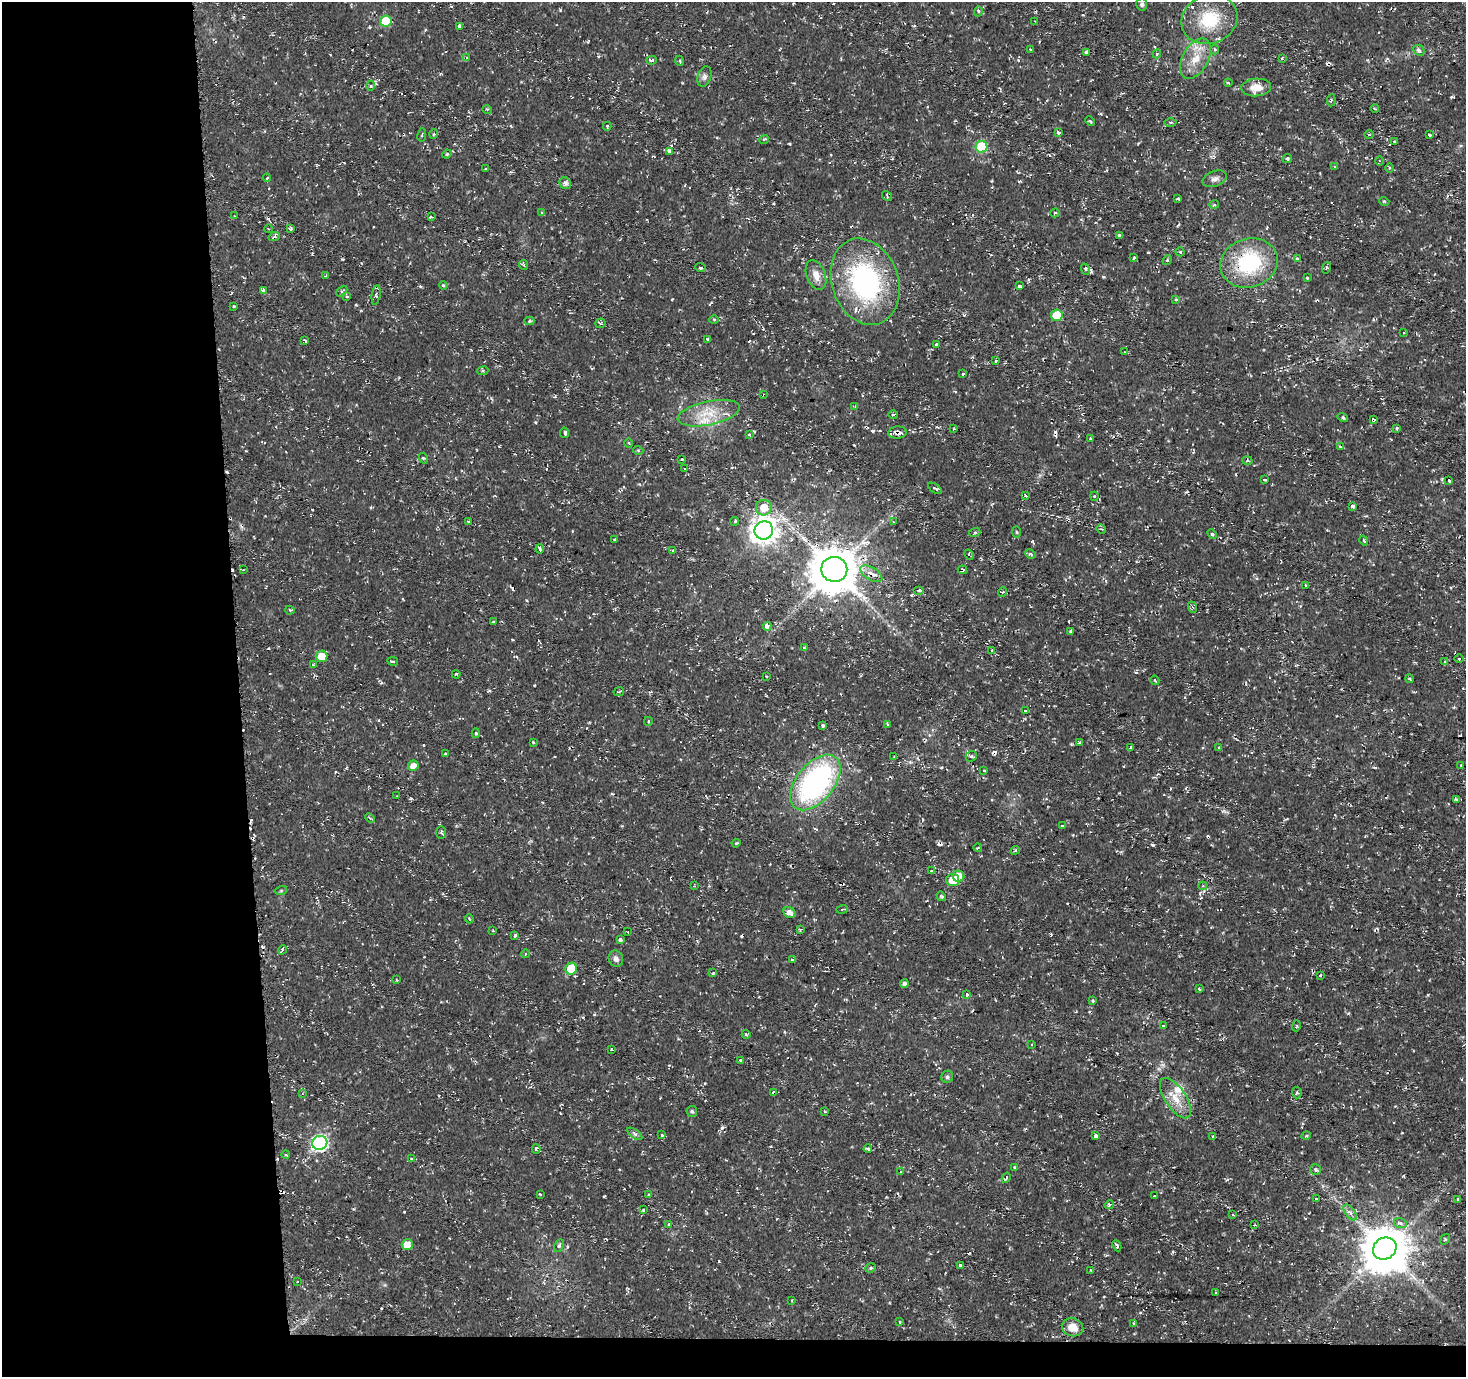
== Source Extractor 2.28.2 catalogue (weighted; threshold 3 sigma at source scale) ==
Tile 7 of 3 x 3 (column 1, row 3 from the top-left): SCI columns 1-1464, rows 1-1375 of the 4395 x 4126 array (HDU 1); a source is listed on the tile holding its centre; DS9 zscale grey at full resolution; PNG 1468 x 1379 px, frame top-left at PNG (2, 2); each listed source drawn as its Kron ellipse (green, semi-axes under 4 px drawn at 4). Shown black and unused: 18% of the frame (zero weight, under 2 of 3 exposures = <1% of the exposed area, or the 3 px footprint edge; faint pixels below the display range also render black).
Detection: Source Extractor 2.28.2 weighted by HDU 2 'WHT'; one run over the whole footprint, this tile lists its part. Background 0.00547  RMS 0.0031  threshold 0.0141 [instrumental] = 3 sigma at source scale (4.5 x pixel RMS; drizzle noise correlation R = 1.50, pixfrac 1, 0.0396/0.0396 arcsec/px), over >= 5 px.
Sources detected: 305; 1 inside a brighter object's white glare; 43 cosmic-ray / hot-pixel residue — neither listed nor drawn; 4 inside a brighter listed object's ellipse — not listed separately; the other 257 listed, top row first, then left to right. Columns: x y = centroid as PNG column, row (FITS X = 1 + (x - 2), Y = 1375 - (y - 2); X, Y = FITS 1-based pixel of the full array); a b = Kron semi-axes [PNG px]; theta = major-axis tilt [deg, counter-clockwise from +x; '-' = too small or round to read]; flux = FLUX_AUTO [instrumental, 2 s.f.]
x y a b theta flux
1142 4 6 5 - 0.7
978 11 5 4 - 0.52
1209 19 29 24 22 14
386 21 6 5 - 12
1035 21 3 2 - 0.48
460 27 3 3 - 24
1031 50 3 3 - 2.1
1215 50 5 4 - 0.59
1419 50 6 5 - 0.99
1087 52 4 3 - 1.2
1157 54 4 4 - 0.4
466 58 4 3 - 0.51
1195 59 22 13 61 5.9
1282 59 4 3 - 1
651 60 5 3 - 0.65
680 61 5 3 - 0.33
704 76 10 6 72 1.1
1228 83 4 3 - 0.29
371 86 5 3 - 0.33
1256 87 15 9 4 4.2
1331 100 6 3 83 0.52
487 109 5 3 - 0.28
1375 109 4 3 - 0.25
1090 121 5 3 - 0.42
1170 123 6 3 -1 0.36
607 126 4 3 - 0.35
1058 133 4 3 - 1.7
434 134 4 4 - 0.42
422 135 7 3 81 0.37
1369 135 5 3 - 0.29
1429 135 4 3 - 1.2
764 139 5 3 - 0.33
1394 141 3 3 - 1.7
982 147 6 6 - 18
670 151 4 3 - 7.2
447 154 5 3 - 0.34
1287 159 5 4 - 0.55
1379 161 4 3 - 0.35
1334 166 3 3 - 0.39
1389 168 5 3 - 0.36
486 169 3 3 - 0.4
267 178 4 3 - 0.38
1215 179 12 7 21 1.4
565 183 6 5 - 1.1
887 196 5 3 - 0.46
1178 199 3 3 - 0.67
1384 201 5 3 - 0.28
1214 205 5 3 - 0.46
542 213 3 3 - 0.91
1055 213 5 2 - 0.25
235 216 3 2 - 0.2
431 217 4 2 - 2.7
269 229 4 3 - 0.24
291 229 3 3 - 1.1
1119 235 4 3 - 3.6
274 237 5 3 - 0.47
1180 252 4 4 - 0.53
1133 258 3 3 - 4
1298 259 4 3 - 1.7
1167 260 5 4 - 0.45
1249 263 29 24 18 24
523 265 5 4 - 0.43
701 267 5 3 - 0.49
1326 268 6 3 72 0.38
1085 269 5 3 - 0.45
816 275 16 9 -68 2.9
326 276 3 3 - 0.34
1307 278 3 3 - 0.25
865 282 44 33 -71 52
443 285 4 3 - 0.3
1019 286 3 3 - 8.4
263 290 4 3 - 0.9
342 291 6 3 45 0.39
376 295 10 4 81 0.54
347 297 4 3 - 0.34
1176 300 4 4 - 0.51
233 306 3 2 - 0.45
1057 315 6 5 - 7.1
714 320 5 4 - 0.41
529 321 5 4 - 0.37
600 323 5 4 - 0.4
1404 333 3 3 - 0.68
708 339 3 3 - 2
304 340 4 3 - 0.82
937 345 3 3 - 2.6
1124 352 4 3 - 0.31
995 361 3 2 - 0.64
483 371 5 3 - 0.41
963 374 3 3 - 0.42
764 395 4 2 - 0.28
855 406 4 3 - 0.32
709 413 32 12 12 7.8
893 415 5 3 - 0.43
1343 417 5 4 - 0.67
1374 420 4 3 - 3.4
954 429 3 2 - 0.27
1397 429 3 3 - 1.7
898 432 9 6 4 1.7
564 433 5 3 - 0.74
749 435 3 3 - 0.66
1091 438 4 3 - 0.48
629 443 5 3 - 0.35
1340 446 4 3 - 0.54
638 450 5 3 - 0.31
423 458 5 3 - 0.34
682 459 3 3 - 0.22
1247 460 5 4 - 0.44
685 469 3 3 - 0.9
1265 480 3 3 - 0.57
1449 481 3 3 - 2.8
935 488 8 2 -33 0.51
1025 496 3 3 - 0.72
1094 496 4 3 - 0.27
1352 506 3 3 - 2.7
764 508 8 7 - 4.7
735 521 4 3 - 0.58
469 522 4 3 - 0.26
893 522 4 3 - 0.36
1101 529 5 3 - 0.33
764 530 9 9 - 320
975 532 5 3 - 0.35
1016 532 6 4 -88 0.36
1212 534 5 3 - 0.38
615 540 3 3 - 0.4
1364 541 5 3 - 0.43
540 549 4 3 - 1.1
673 551 3 3 - 1.3
1031 554 6 4 -24 0.56
969 555 5 4 - 0.53
834 569 13 12 - 1200
243 570 3 3 - 0.32
962 570 4 4 - 2.1
871 574 12 6 -32 2.8
1305 585 4 3 - 0.38
919 590 5 3 - 0.47
1003 592 5 3 - 0.32
1192 607 6 3 -70 0.44
290 610 4 3 - 0.34
493 622 3 2 - 0.29
767 626 4 4 - 1.3
1071 632 4 3 - 0.52
804 648 3 3 - 0.29
992 651 4 3 - 0.35
321 656 6 5 - 4.9
1459 659 5 3 - 0.28
393 661 5 3 - 0.4
1445 661 4 3 - 0.47
313 665 4 3 - 0.43
456 674 4 3 - 0.32
766 676 3 2 - 0.26
1410 679 4 3 - 0.36
1155 680 5 3 - 0.35
619 692 5 2 - 0.27
1025 711 4 3 - 2.1
648 721 4 3 - 0.43
888 724 3 3 - 0.36
823 726 3 3 - 3.1
476 733 5 4 - 0.4
533 742 3 2 - 0.27
1080 742 4 3 - 0.42
1131 747 3 3 - 0.54
1219 747 3 3 - 0.76
445 754 3 3 - 0.36
894 756 4 2 - 0.31
971 756 6 5 - 0.58
1461 765 2 2 - 0.2
413 766 5 5 - 2.1
984 770 3 3 - 0.65
815 782 32 18 51 69
397 796 3 2 - 0.27
1457 800 4 3 - 1.2
370 818 5 3 - 0.46
1062 826 3 3 - 0.32
441 833 6 5 - 0.49
736 843 5 3 - 0.32
978 847 4 3 - 0.28
1015 850 4 4 - 0.4
931 871 3 3 - 0.51
958 876 6 5 - 5.1
953 880 6 6 - 4.4
694 886 3 2 - 0.55
1203 886 4 4 - 0.52
281 891 6 4 19 0.35
941 896 5 3 - 0.7
842 909 6 2 15 0.34
789 913 6 5 - 1.7
469 919 5 3 - 0.41
800 929 4 3 - 0.28
493 931 3 2 - 0.26
628 932 2 2 - 0.24
515 935 3 3 - 0.53
620 940 3 3 - 8.5
282 950 5 3 - 0.37
525 954 4 3 - 0.23
616 959 8 7 - 1.3
793 960 4 3 - 1.5
571 969 6 5 - 10
713 973 3 3 - 0.4
1320 976 3 3 - 1.4
397 980 4 2 - 0.25
904 984 4 4 - 0.95
1199 989 3 3 - 0.8
966 995 4 3 - 2.7
1093 1001 3 3 - 1.3
1163 1026 3 3 - 0.57
1296 1026 5 3 - 0.36
746 1034 4 3 - 0.29
1032 1044 2 2 - 0.33
611 1049 3 3 - 0.4
741 1061 4 3 - 1.6
947 1077 6 5 - 0.76
1297 1092 6 4 88 0.53
774 1093 3 3 - 1.8
302 1094 4 2 - 0.27
1176 1098 23 10 -56 5
692 1111 5 5 - 0.63
824 1112 3 3 - 0.85
635 1134 9 4 -35 0.64
662 1135 4 3 - 0.47
1096 1135 3 3 - 6.8
1306 1136 5 3 - 0.33
1213 1137 3 3 - 1.4
320 1143 7 7 - 67
536 1149 5 3 - 0.77
868 1149 4 3 - 1
286 1155 4 3 - 0.27
411 1159 3 3 - 0.37
1015 1167 4 3 - 0.48
1316 1169 6 5 - 0.66
901 1172 4 3 - 0.42
1006 1178 5 2 - 0.36
540 1194 3 2 - 0.26
649 1195 3 3 - 0.25
1155 1196 3 2 - 0.34
1316 1199 3 2 - 0.64
1458 1199 3 3 - 0.9
1109 1205 5 3 - 0.41
644 1210 3 3 - 1.6
1350 1212 9 4 -53 1.1
1233 1215 4 2 - 0.25
1400 1223 6 5 - 0.87
669 1225 3 3 - 0.85
1255 1225 3 3 - 0.29
1445 1239 6 3 56 0.35
407 1245 5 5 - 3.9
559 1246 6 4 62 0.67
1117 1246 6 3 -63 0.54
1385 1248 12 10 33 1200
960 1266 3 3 - 1.8
871 1268 5 4 - 0.46
1091 1270 3 3 - 0.92
297 1282 3 3 - 0.72
1216 1293 3 2 - 0.27
792 1301 4 2 - 0.33
900 1322 4 3 - 0.36
1133 1323 3 3 - 0.72
1072 1327 11 9 -15 3.9
Overlapping masked pixels (flux is a lower limit): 10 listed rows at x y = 982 147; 1249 263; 865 282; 764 395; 1374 420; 898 432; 834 569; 962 570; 871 574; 774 1093
Unlisted compact peaks at least as high as the median listed source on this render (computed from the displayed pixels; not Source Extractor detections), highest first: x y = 1442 479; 604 1196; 560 10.